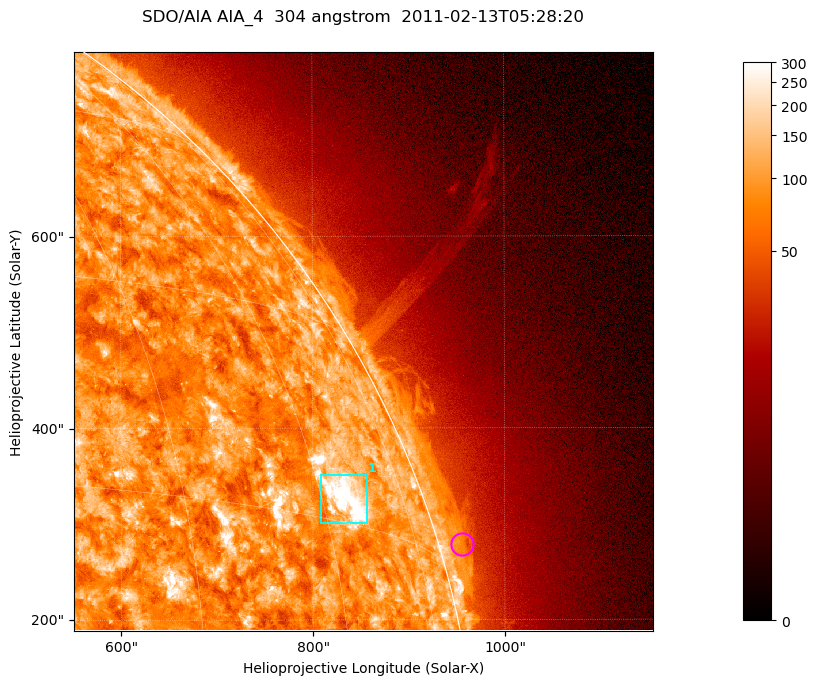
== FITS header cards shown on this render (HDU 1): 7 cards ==
TELESCOP= 'SDO/AIA '           / For AIA: SDO/AIA
INSTRUME= 'AIA_4   '           / For AIA: AIA_ATA1, AIA_ATA2, AIA_ATA3 or AIA_AT
WAVELNTH=                  304 / [angstrom] Wavelength
WAVEUNIT= 'angstrom'           / Wavelength unit: angstrom
DATE-OBS= '2011-02-13T05:28:20.131' / [ISO] Date when observation started; ISO 8
CTYPE1  = 'HPLN-TAN'           / CTYPE1; Typically HPLN
CTYPE2  = 'HPLT-TAN'           / CTYPE2; Typically HPLT

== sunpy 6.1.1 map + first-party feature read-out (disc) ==
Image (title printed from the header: SDO/AIA AIA_4  304 angstrom  2011-02-13T05:28:20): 1006 x 1006 px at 0.6 arcsec/px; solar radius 972 arcsec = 1619 px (partial field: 5.3% of the solar disc is inside the frame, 43% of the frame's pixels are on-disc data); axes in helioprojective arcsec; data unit not stated in the header (colour bar unlabelled)
Orientation: roll -0.132 deg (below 1 deg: not rotated)
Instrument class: DISC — disc imager (sunpy class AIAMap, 304 A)
Bright regions (active regions / flare kernels): reference = the on-disc median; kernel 9 px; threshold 5 sigma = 158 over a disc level ~89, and >= 1.15x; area >= 1012 px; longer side >= 12 px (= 7.2 arcsec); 1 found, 1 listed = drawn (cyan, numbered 1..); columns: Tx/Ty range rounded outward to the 2 arcsec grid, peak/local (2 s.f.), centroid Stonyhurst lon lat
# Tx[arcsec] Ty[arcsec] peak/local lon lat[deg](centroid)
1 808..856 300..352 6.4 +63 +17
Off-limb structures (1.02-1.3 R_sun): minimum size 400 px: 5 found; the strongest spans PA ~285..290 deg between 1.02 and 1.04 R_sun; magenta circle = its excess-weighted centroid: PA ~285 deg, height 1.02 R_sun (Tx ~956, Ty ~278 arcsec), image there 1.7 x the reference